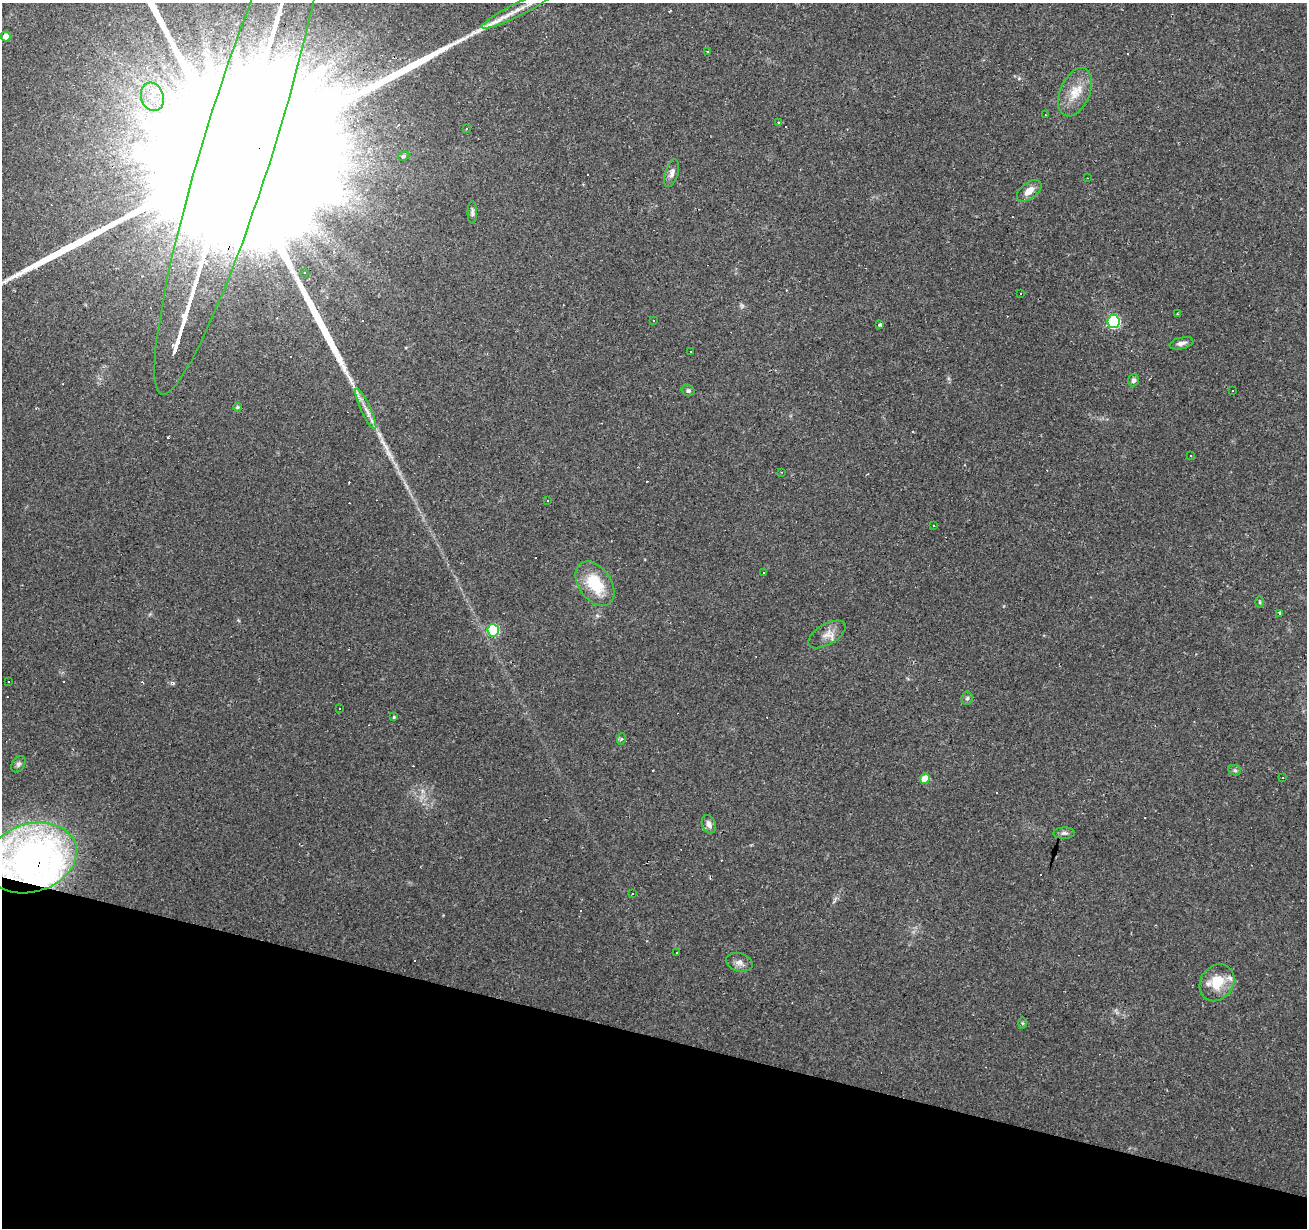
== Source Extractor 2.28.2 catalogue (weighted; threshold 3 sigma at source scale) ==
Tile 15 of 4 x 4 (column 3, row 4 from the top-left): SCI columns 2612-3916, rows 216-1441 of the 5226 x 5399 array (HDU 1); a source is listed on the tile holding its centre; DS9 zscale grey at full resolution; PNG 1309 x 1230 px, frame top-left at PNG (2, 3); each listed source drawn as its Kron ellipse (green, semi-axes under 4 px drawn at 4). Shown black and unused: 16% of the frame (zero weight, under 2 of 3 exposures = <1% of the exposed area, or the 3 px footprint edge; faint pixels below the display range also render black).
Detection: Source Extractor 2.28.2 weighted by HDU 2 'WHT'; one run over the whole footprint, this tile lists its part. Background 0.0437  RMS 0.004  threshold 0.0178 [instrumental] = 3 sigma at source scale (4.5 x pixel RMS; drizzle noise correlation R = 1.50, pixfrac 1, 0.0396/0.0396 arcsec/px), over >= 5 px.
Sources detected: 93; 1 inside a brighter object's white glare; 34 cosmic-ray / hot-pixel residue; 2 long thin detections or spike segments (spike, bleed or trail) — neither listed nor drawn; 2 inside a brighter listed object's ellipse — not listed separately; the other 54 listed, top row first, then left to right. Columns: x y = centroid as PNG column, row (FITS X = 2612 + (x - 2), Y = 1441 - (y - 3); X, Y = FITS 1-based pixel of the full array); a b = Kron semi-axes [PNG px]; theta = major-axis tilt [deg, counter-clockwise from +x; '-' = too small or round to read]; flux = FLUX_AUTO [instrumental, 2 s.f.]
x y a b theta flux
519 9 41 6 27 7.4
6 36 5 5 - 3.6
707 51 2 2 - 0.35
1075 92 25 15 66 8
152 97 14 11 -71 6.6
1045 115 3 2 - 0.29
779 123 4 3 - 0.46
466 129 3 2 - 0.64
241 137 269 35 73 160000
403 156 6 4 27 0.51
672 173 14 6 72 2
1087 178 2 2 - 0.24
1029 191 14 8 37 3.7
472 212 11 4 88 1.1
305 273 3 3 - 4.9
1020 293 3 3 - 0.55
1177 314 2 2 - 0.33
653 320 3 3 - 1.1
1114 322 6 6 - 51
880 324 3 3 - 0.94
1181 343 12 5 13 1.7
691 351 3 2 - 0.26
1133 380 6 5 - 1.1
688 391 6 5 - 0.96
1232 391 2 2 - 0.27
237 407 4 3 - 0.6
366 409 22 5 -65 3.2
1190 455 2 2 - 0.33
781 472 3 3 - 0.33
547 500 3 2 - 0.45
934 526 3 3 - 2.7
763 573 3 2 - 0.61
595 584 25 16 -55 15
1260 602 6 4 -90 0.46
1279 613 3 3 - 0.78
493 630 6 5 - 25
827 634 21 10 31 3.8
9 681 3 3 - 3.2
967 698 7 5 83 0.89
340 708 3 3 - 0.5
394 717 4 4 - 0.46
621 739 6 3 70 0.54
18 764 9 6 53 1
1235 770 6 5 - 0.79
1282 778 3 2 - 0.52
925 779 5 5 - 6
709 824 9 6 -68 2.2
1064 833 11 5 1 1
31 858 46 34 18 200
632 894 2 2 - 0.25
677 953 3 2 - 0.45
739 962 14 9 -16 2.4
1217 983 19 16 53 9.9
1022 1023 6 4 -89 0.54
Overlapping masked pixels (flux is a lower limit): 2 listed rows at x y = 241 137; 31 858
Isophote crosses this tile's border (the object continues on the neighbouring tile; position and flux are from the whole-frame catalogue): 3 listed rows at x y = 519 9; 241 137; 31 858
Unlisted compact peaks at least as high as the median listed source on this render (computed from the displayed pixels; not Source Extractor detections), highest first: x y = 1019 78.